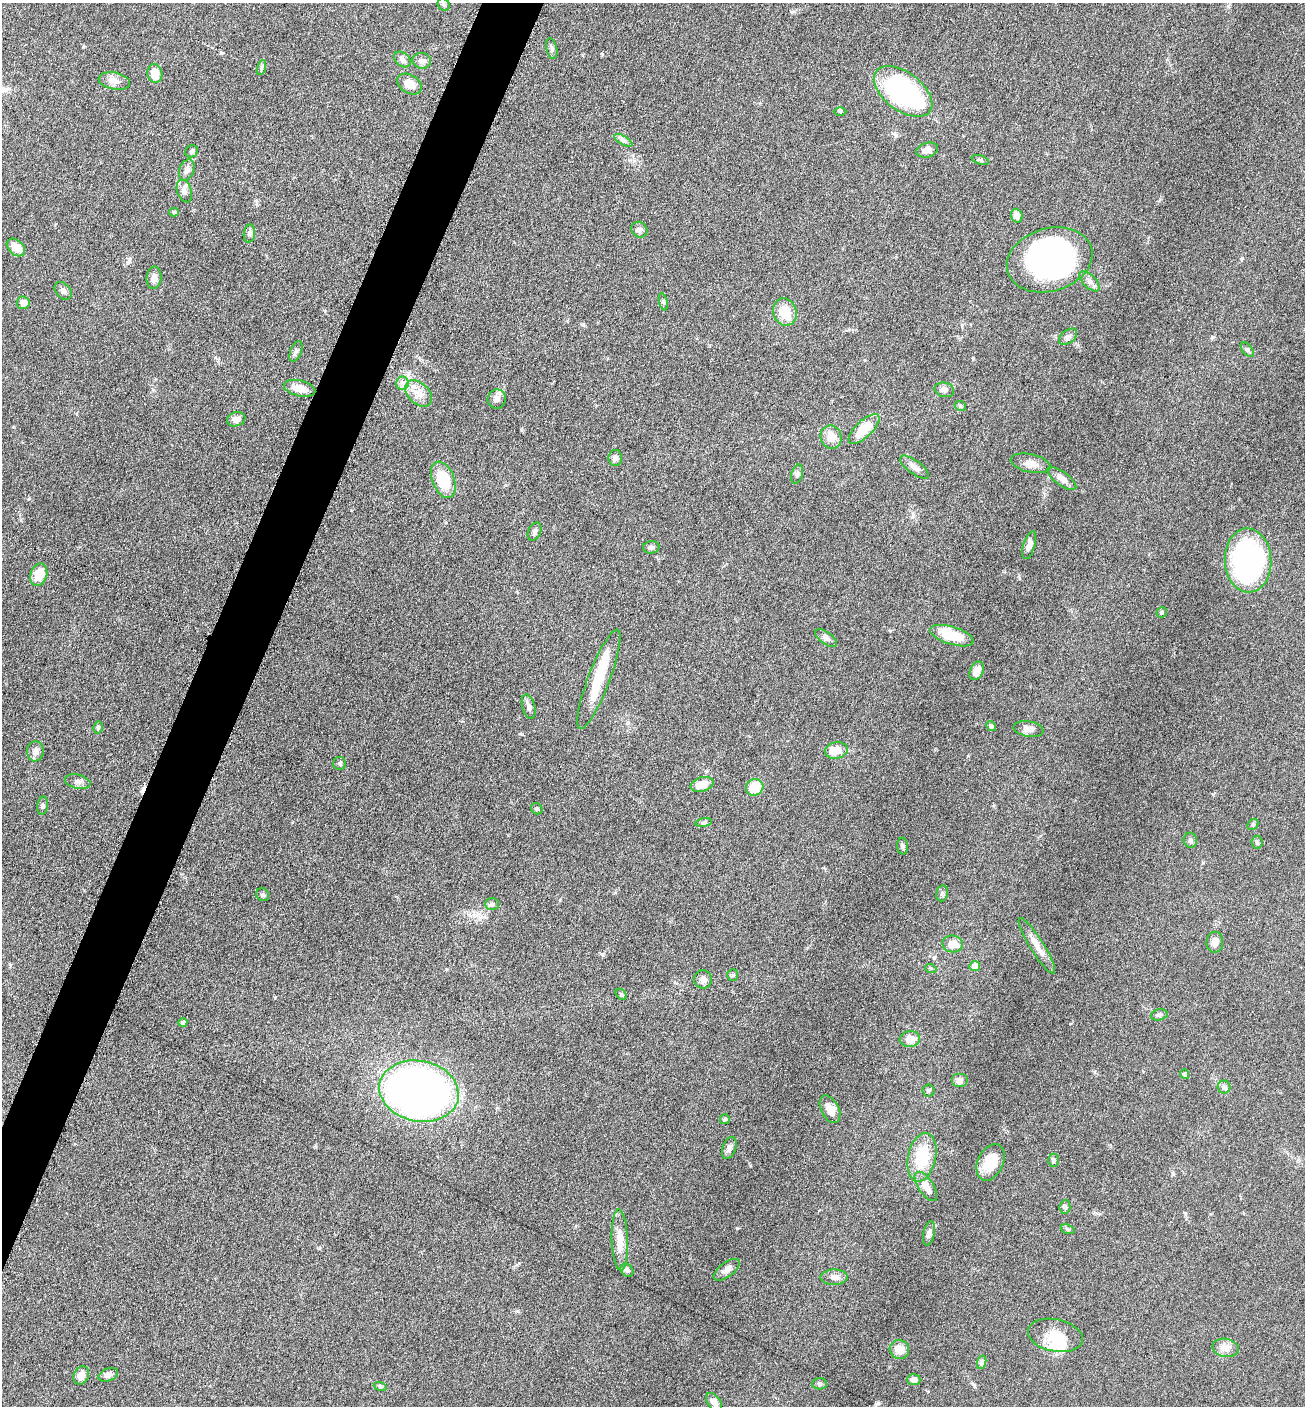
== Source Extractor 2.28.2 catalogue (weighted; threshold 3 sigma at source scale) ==
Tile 7 of 4 x 4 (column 3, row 2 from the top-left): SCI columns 2892-4194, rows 2814-4217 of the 5649 x 5632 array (HDU 1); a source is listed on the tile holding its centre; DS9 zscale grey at full resolution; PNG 1307 x 1408 px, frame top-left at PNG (2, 3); each listed source drawn as its Kron ellipse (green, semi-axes under 4 px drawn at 4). Shown black and unused: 4% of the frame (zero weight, under 6 of 12 exposures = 1% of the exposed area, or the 3 px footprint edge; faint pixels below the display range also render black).
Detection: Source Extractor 2.28.2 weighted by HDU 2 'WHT'; one run over the whole footprint, this tile lists its part. Background 0.0873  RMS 0.0038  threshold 0.0156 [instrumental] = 3 sigma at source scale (4.09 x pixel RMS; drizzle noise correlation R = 1.36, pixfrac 0.8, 0.05/0.05 arcsec/px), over >= 5 px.
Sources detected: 122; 6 inside a brighter object's white glare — neither listed nor drawn; the other 116 listed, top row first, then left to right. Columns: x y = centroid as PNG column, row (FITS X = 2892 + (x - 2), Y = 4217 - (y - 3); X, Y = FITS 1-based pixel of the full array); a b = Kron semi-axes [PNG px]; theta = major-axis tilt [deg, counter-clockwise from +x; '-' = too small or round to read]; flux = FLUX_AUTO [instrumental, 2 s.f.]
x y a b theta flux
444 5 6 5 - 0.71
552 49 11 5 -76 0.89
402 60 9 6 -40 1.2
422 61 9 8 - 1.5
261 68 8 3 71 0.57
155 74 9 7 -78 4.8
114 81 16 8 -10 2.6
409 84 13 9 -30 3.8
903 91 34 19 -37 58
840 112 6 4 -1 0.51
623 140 10 4 -30 1.2
927 150 11 7 16 2.3
192 151 6 5 - 0.82
980 160 9 4 -18 0.66
187 170 11 7 68 1.7
184 191 12 7 -70 1.7
174 212 5 4 - 0.45
1017 216 7 5 -71 2.4
639 230 8 7 - 1.1
249 234 9 5 83 0.97
16 247 10 7 -42 4.6
1050 260 43 31 16 67
154 278 11 7 84 2
1089 281 13 6 -45 1.7
63 291 10 7 -48 1.5
663 302 9 3 -77 0.59
23 303 6 6 - 2.5
785 312 14 11 -72 8.1
1068 337 10 6 38 1.2
1247 350 8 5 -51 0.76
296 351 11 5 69 1
402 383 7 6 - 1.2
300 388 16 8 -14 4.1
944 390 10 7 -13 1.5
419 393 16 10 -44 3.8
497 399 9 9 - 1.8
960 406 6 4 -22 0.55
236 419 9 7 19 2
864 429 20 8 43 9.1
831 437 12 10 -75 4.2
615 458 8 6 89 1.1
1030 463 20 9 -12 3
914 467 17 6 -36 2.1
797 474 10 5 74 0.9
1062 478 17 7 -36 2.3
443 480 19 11 -69 12
535 532 9 6 65 1.1
1029 545 14 5 74 1.9
651 547 8 6 3 0.95
1248 560 32 23 -87 58
39 575 11 8 72 6.1
1162 612 5 5 - 0.63
952 636 22 9 -17 11
826 638 13 6 -34 1.4
977 671 10 6 63 3.1
599 679 53 11 69 12
529 707 12 6 -74 1.6
991 726 5 4 - 0.81
98 727 6 4 76 0.57
1028 729 15 7 -10 2.3
836 750 11 8 12 4.7
35 751 10 8 83 2.3
340 763 6 6 - 0.79
78 782 13 7 -13 1.6
702 784 12 7 18 4.4
755 787 9 8 - 8.5
43 805 9 5 82 0.82
537 809 6 5 - 0.57
704 823 8 4 8 0.52
1253 824 6 4 46 0.52
1190 840 7 6 - 0.96
1257 842 6 5 - 0.71
903 846 8 5 -85 0.78
942 893 8 6 77 0.82
263 895 7 6 - 0.74
492 904 7 6 - 0.84
1215 942 10 8 -87 2.5
953 944 10 8 -8 4.9
1037 946 32 7 -58 4.4
975 966 5 5 - 3.6
931 969 6 3 -20 0.42
733 975 6 5 - 0.61
703 979 9 9 - 1.9
621 994 6 4 -46 0.54
1159 1015 8 5 14 0.91
183 1023 4 4 - 0.99
910 1039 10 8 8 3.7
1185 1074 5 4 - 0.95
959 1081 8 7 - 1.6
1224 1087 6 6 - 0.87
419 1091 40 30 -12 330
928 1091 6 6 - 0.66
830 1109 15 8 -63 3.3
725 1119 5 5 - 0.54
729 1148 11 6 70 1.5
922 1157 25 14 78 14
1053 1160 6 5 - 0.86
991 1162 19 12 65 7.9
926 1186 17 7 -57 3.8
1065 1207 7 5 86 0.82
1068 1229 7 4 -20 0.58
929 1233 12 5 78 1.3
620 1240 30 8 -88 5.6
627 1270 7 6 - 0.95
727 1270 15 7 36 2.2
834 1277 13 7 0 2
1055 1335 28 16 -11 7.7
1226 1348 13 9 -10 2.4
899 1349 10 9 - 3.9
982 1362 7 4 72 0.73
108 1375 10 6 20 1.6
81 1376 9 7 64 2.9
914 1380 7 5 -2 1.8
820 1384 7 5 1 0.72
380 1386 6 4 -19 0.52
714 1402 10 6 -54 2.6
Isophote crosses this tile's border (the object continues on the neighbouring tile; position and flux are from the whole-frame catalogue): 1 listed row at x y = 714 1402
Unlisted compact peaks at least as high as the median listed source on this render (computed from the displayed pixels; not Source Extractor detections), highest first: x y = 737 1228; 896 135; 129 261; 602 954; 750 1165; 1242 258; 1185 1213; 1019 578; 1212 337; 973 358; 221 53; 602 54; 83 47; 560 900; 974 1385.